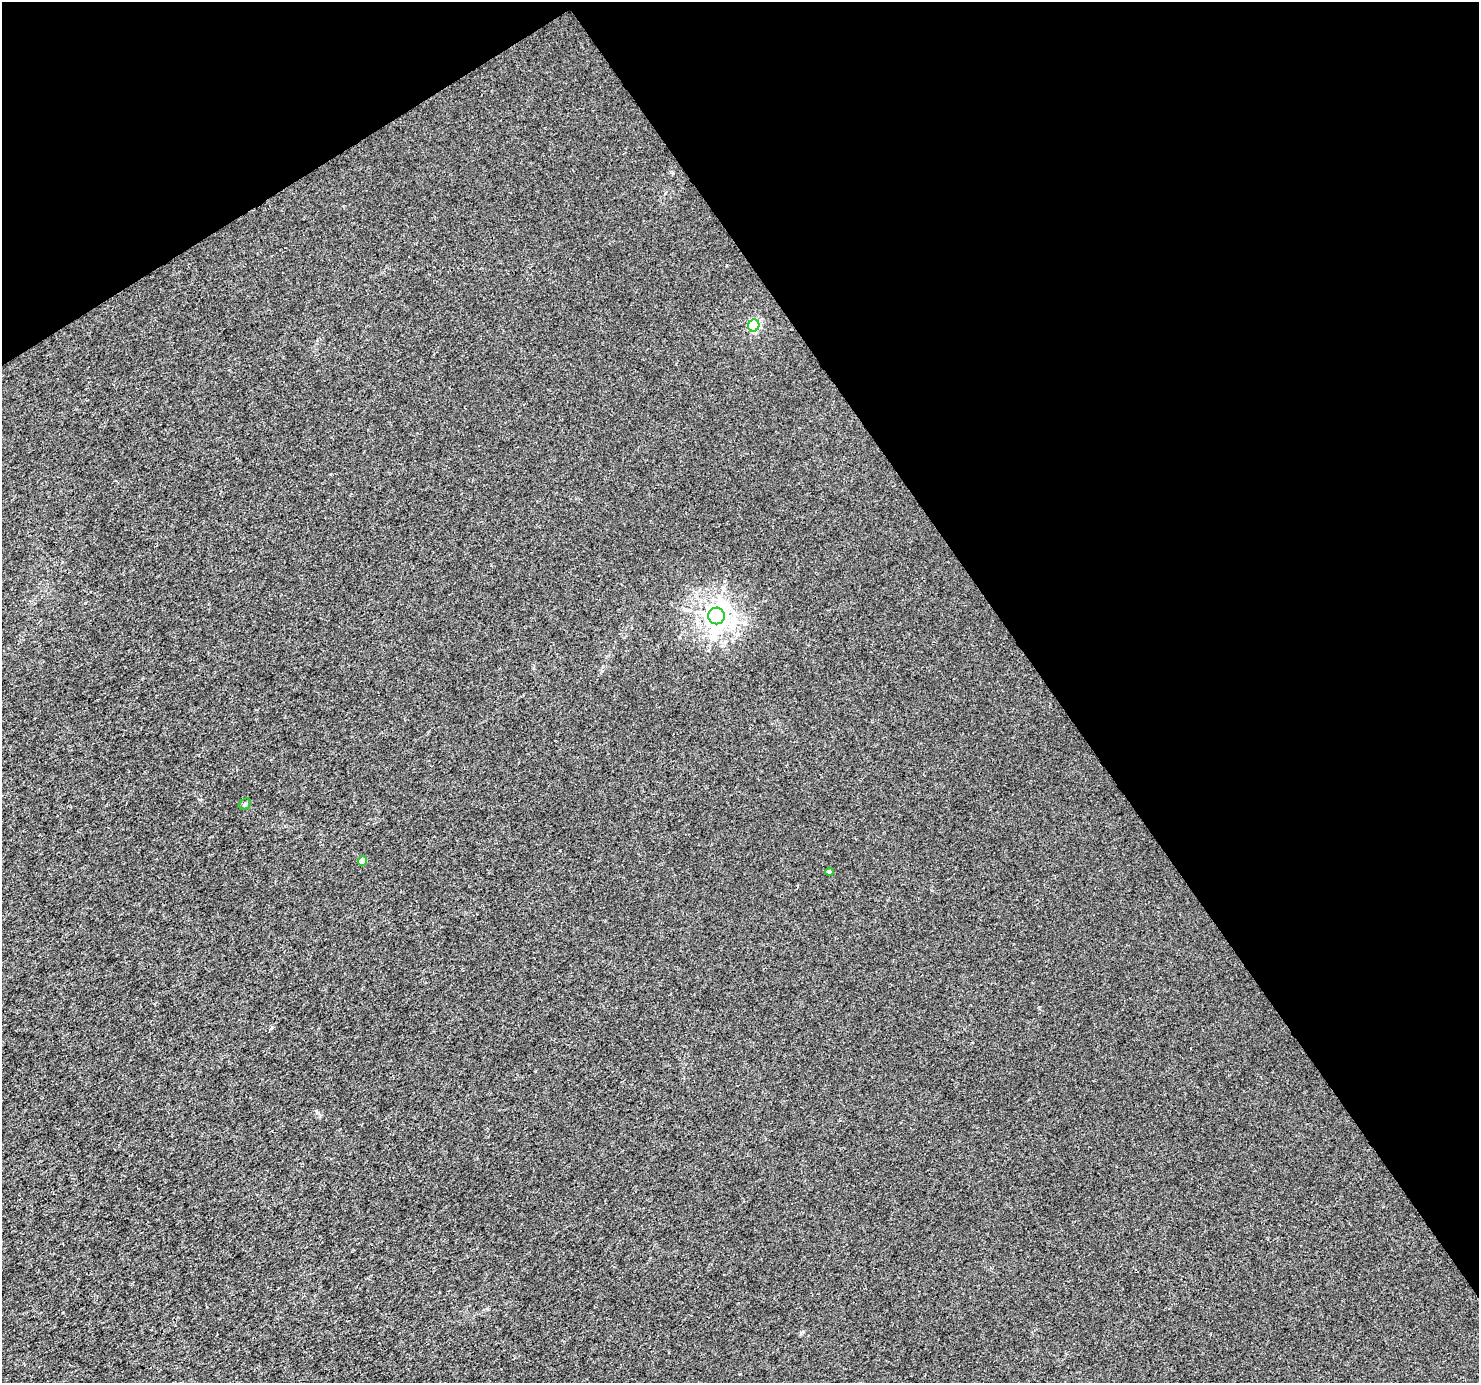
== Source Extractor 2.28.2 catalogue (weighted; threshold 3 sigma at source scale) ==
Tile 3 of 4 x 4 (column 3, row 1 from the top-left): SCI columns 2960-4436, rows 4327-5707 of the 5914 x 5830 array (HDU 1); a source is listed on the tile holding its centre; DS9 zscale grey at full resolution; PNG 1481 x 1385 px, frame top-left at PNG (2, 2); each listed source drawn as its Kron ellipse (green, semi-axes under 4 px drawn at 4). Shown black and unused: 34% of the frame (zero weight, under 3 of 4 exposures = <1% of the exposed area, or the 3 px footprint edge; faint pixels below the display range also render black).
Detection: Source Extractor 2.28.2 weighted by HDU 2 'WHT'; one run over the whole footprint, this tile lists its part. Background 0.0011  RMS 0.002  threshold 0.00894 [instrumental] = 3 sigma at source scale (4.5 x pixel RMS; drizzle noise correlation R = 1.50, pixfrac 1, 0.0396/0.0396 arcsec/px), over >= 5 px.
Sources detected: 5; all 5 listed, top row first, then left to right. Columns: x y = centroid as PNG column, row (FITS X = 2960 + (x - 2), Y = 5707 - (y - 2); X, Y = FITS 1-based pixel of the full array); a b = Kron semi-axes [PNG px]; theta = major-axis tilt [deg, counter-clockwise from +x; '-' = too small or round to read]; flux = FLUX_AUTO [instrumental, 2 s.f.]
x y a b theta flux
754 326 6 5 - 22
716 616 8 8 - 180
245 804 6 5 - 0.33
362 861 5 4 - 2.8
829 872 4 4 - 0.49